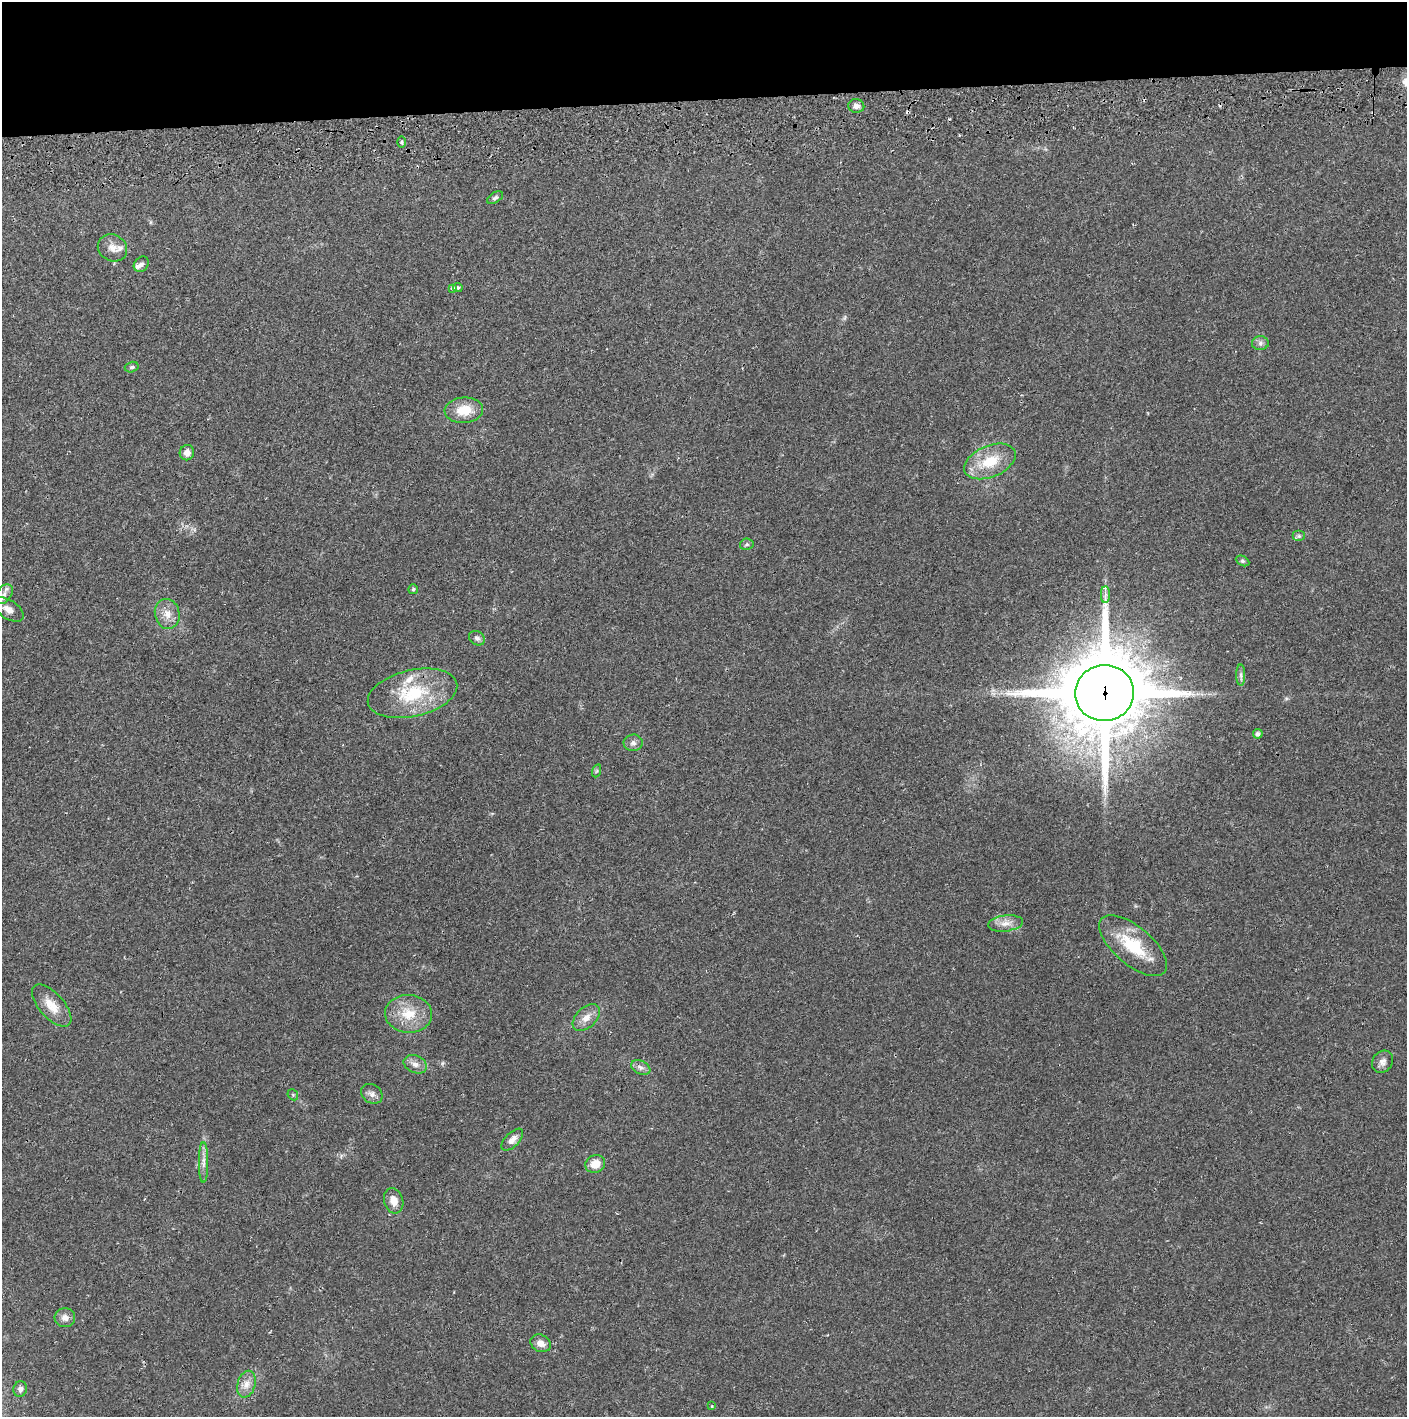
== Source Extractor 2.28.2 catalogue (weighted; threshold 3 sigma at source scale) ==
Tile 2 of 3 x 3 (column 2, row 1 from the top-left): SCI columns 1411-2815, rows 2887-4301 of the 4228 x 4361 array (HDU 1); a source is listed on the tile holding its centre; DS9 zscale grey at full resolution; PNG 1409 x 1419 px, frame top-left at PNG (2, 2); each listed source drawn as its Kron ellipse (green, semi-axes under 4 px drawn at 4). Shown black and unused: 7% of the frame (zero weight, under 2 of 3 exposures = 3% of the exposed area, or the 3 px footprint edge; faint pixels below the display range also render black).
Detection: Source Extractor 2.28.2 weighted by HDU 2 'WHT'; one run over the whole footprint, this tile lists its part. Background 0.0212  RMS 0.0035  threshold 0.0156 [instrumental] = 3 sigma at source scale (4.5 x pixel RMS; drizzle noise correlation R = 1.50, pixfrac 1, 0.05/0.05 arcsec/px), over >= 5 px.
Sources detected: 53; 4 cosmic-ray / hot-pixel residue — neither listed nor drawn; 3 inside a brighter listed object's ellipse — not listed separately; the other 46 listed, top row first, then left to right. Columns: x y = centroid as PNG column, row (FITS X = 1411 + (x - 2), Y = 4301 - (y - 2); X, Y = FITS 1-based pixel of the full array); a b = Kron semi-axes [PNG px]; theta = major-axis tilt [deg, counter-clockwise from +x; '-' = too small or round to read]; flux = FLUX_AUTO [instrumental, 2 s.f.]
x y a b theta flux
856 106 8 7 - 1.8
401 142 6 3 90 0.45
495 198 9 5 31 0.71
112 248 15 13 -30 2.9
141 264 8 6 50 1.2
452 288 4 3 - 1.1
458 288 5 4 - 0.56
1260 343 8 7 - 1.2
132 367 7 5 15 0.64
464 410 19 12 5 7.2
187 453 8 7 - 2
990 461 27 15 23 11
1299 536 6 5 - 0.73
747 544 7 5 10 0.68
1242 561 7 4 -26 0.59
413 589 5 5 - 0.53
4 594 11 7 57 1.7
1105 595 8 4 89 1
8 609 17 9 -32 3
167 614 15 12 -77 3.7
477 638 8 6 -34 1.1
1241 675 10 4 -90 1
412 693 45 23 13 21
1104 693 30 28 9 4000
1258 734 5 4 - 1.1
633 743 9 8 - 1.3
596 771 7 4 70 0.51
1005 923 18 8 7 3
1133 946 41 19 -40 16
52 1006 26 12 -48 5.7
409 1014 23 19 -3 9
586 1018 16 10 44 3.3
1382 1062 12 10 53 2
415 1064 12 8 -25 2.1
641 1068 10 6 -24 1.4
372 1094 11 9 -34 1.7
293 1095 6 4 -47 0.48
512 1140 14 7 46 2.1
204 1162 20 4 90 2.2
595 1164 10 9 - 4.5
394 1201 13 9 -74 3.4
65 1318 10 9 - 2.1
541 1343 10 8 -28 2.4
246 1384 14 9 74 2.9
20 1389 8 6 79 1.2
712 1406 4 4 - 0.37
Overlapping masked pixels (flux is a lower limit): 1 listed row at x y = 1104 693
Isophote crosses this tile's border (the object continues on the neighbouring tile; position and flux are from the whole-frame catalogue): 1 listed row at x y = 8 609